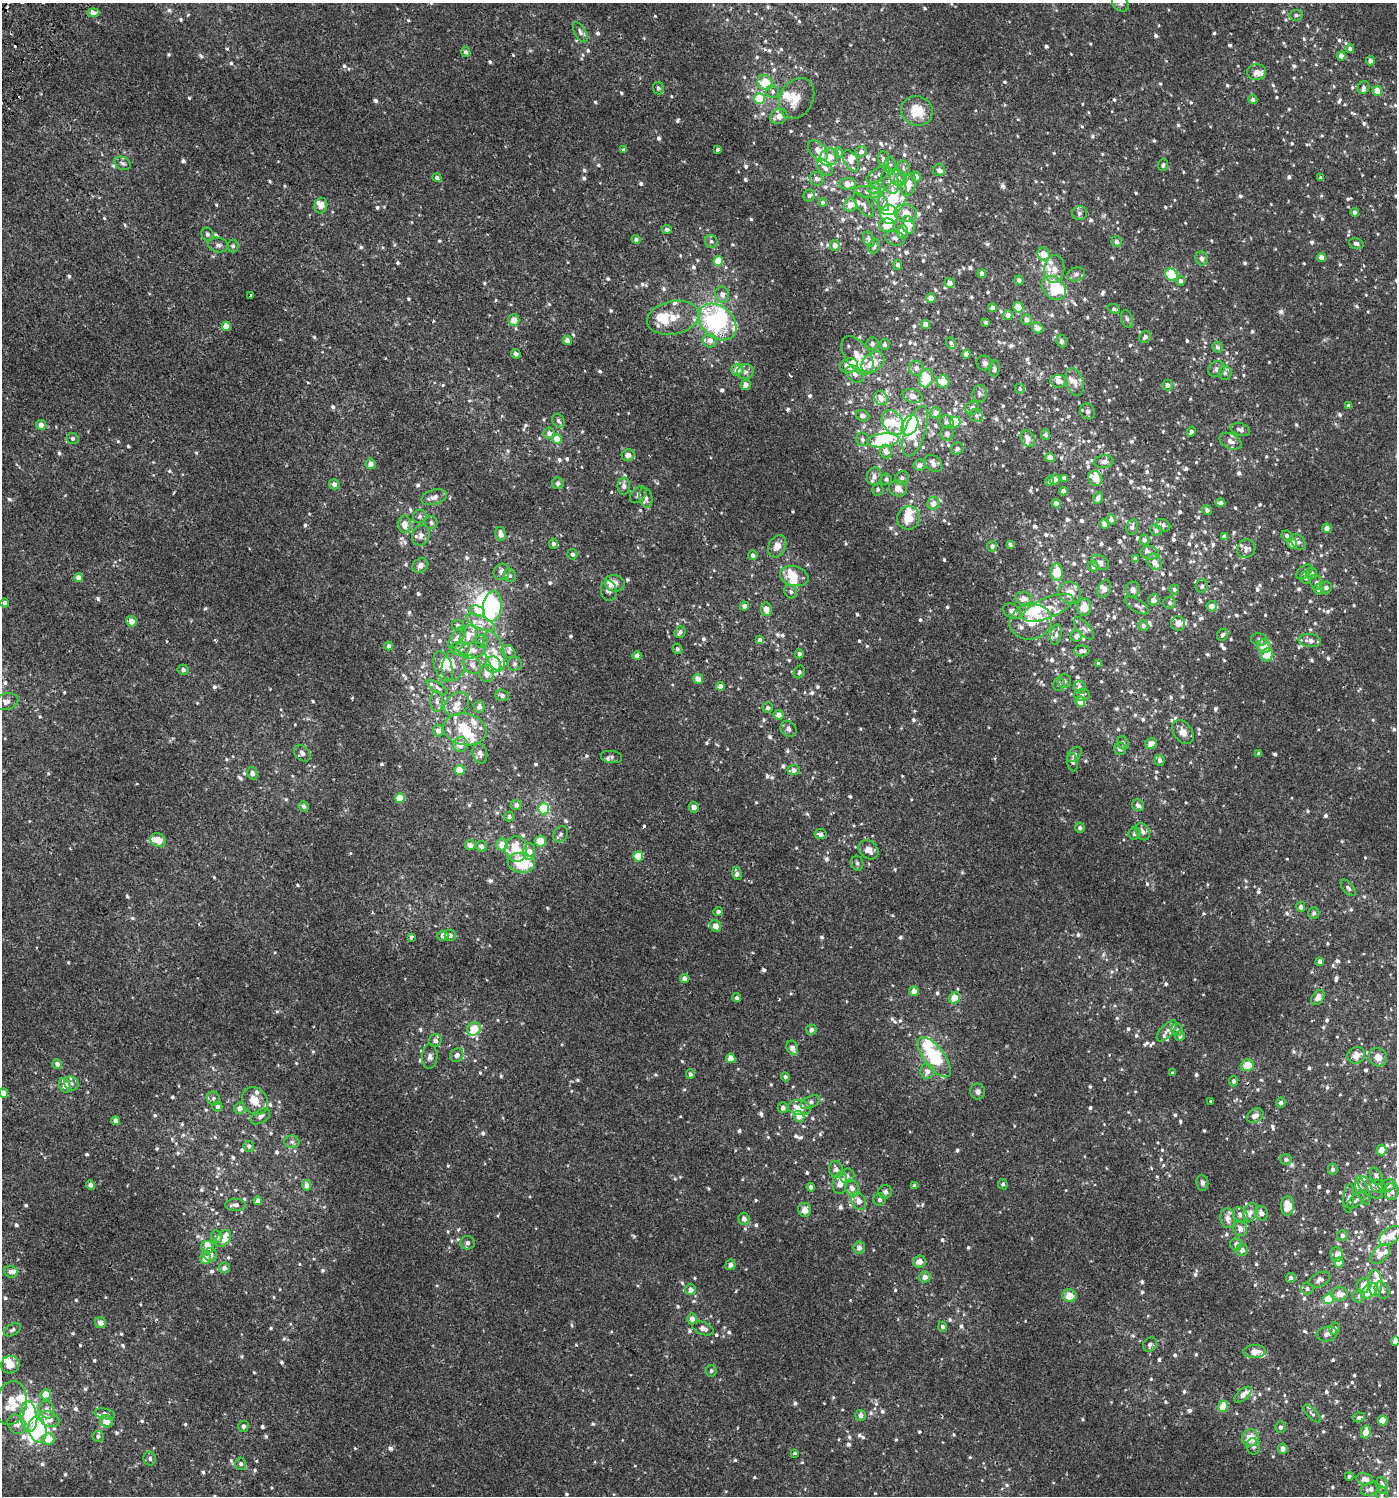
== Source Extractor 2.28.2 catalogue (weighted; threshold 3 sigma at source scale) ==
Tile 11 of 4 x 4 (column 3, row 3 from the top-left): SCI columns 3022-4416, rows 1543-3036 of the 6112 x 6088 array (HDU 1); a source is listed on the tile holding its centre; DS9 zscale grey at full resolution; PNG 1399 x 1498 px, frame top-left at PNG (2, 3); each listed source drawn as its Kron ellipse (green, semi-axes under 4 px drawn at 4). Shown black and unused: <1% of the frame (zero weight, under 2 of 3 exposures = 3% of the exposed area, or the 3 px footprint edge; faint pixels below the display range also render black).
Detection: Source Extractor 2.28.2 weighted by HDU 2 'WHT'; one run over the whole footprint, this tile lists its part. Background 0.00119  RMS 0.0027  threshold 0.0122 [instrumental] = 3 sigma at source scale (4.5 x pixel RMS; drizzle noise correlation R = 1.50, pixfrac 1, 0.0396/0.0396 arcsec/px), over >= 5 px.
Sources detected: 1376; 1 too faint to see at this stretch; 10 inside a brighter object's white glare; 3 cosmic-ray / hot-pixel residue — neither listed nor drawn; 138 inside a brighter listed object's ellipse — not listed separately; of the other 1224, all 500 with FLUX_AUTO >= 0.643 (the completeness limit of this list) listed and drawn (724 fainter detections not listed), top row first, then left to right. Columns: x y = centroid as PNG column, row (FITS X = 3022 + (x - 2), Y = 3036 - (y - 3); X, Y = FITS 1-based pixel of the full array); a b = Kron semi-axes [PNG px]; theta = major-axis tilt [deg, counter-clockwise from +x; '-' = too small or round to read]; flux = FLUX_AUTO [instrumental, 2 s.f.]
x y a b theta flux
1121 3 9 7 -46 0.78
93 13 6 4 8 2.1
1296 15 6 5 - 0.66
580 32 11 5 -60 0.86
1350 49 4 4 - 0.81
466 52 5 4 - 0.71
1341 56 4 4 - 2.1
1370 61 5 4 - 0.95
1257 72 9 8 - 1.6
765 83 8 7 - 7.3
1364 87 7 5 62 0.8
658 88 6 5 - 0.86
773 91 6 6 - 0.65
1377 91 5 4 - 2.7
797 98 21 16 62 4.4
759 99 5 5 - 7.9
1253 99 4 4 - 0.86
917 111 16 14 -26 6.5
779 116 9 7 29 2
717 149 4 3 - 1.4
624 150 4 3 - 0.74
818 150 12 7 -46 1.8
838 152 5 4 - 0.75
861 152 6 5 - 0.83
829 157 10 8 27 2.6
883 159 7 5 -85 1.3
851 161 11 6 -60 1.4
123 163 8 6 -27 0.84
890 165 7 6 - 0.71
1163 165 6 5 - 0.66
825 168 9 6 -47 1.2
903 169 8 6 -73 0.84
939 170 6 6 - 0.74
878 175 13 6 29 1.1
916 177 5 5 - 1.9
437 178 5 4 - 0.84
898 178 8 7 - 1.3
1321 178 4 4 - 0.77
817 179 7 6 - 0.85
890 181 13 8 -72 2
848 184 8 5 5 2.1
908 185 12 7 75 2.9
874 188 6 6 - 1.8
868 192 13 5 -9 1
809 196 6 5 - 0.69
878 198 16 5 -52 1.5
893 198 18 12 58 11
823 203 4 4 - 0.75
850 205 6 6 - 2.2
864 205 14 6 -52 0.99
321 206 8 6 77 2.3
1355 212 4 4 - 0.93
906 213 11 8 -11 3.3
1079 213 7 7 - 0.7
889 214 9 8 - 17
887 225 8 6 13 3.3
908 225 9 6 -78 3.8
667 229 5 4 - 0.72
902 232 6 6 - 2
207 234 7 6 - 0.79
895 238 10 7 -15 1
636 239 4 4 - 0.76
869 239 8 5 -67 0.75
711 241 6 6 - 0.75
1116 242 5 5 - 0.94
1356 244 7 5 -17 0.75
218 245 10 7 -12 0.98
835 245 5 5 - 1.5
233 246 6 5 - 0.71
874 246 7 5 72 0.88
1044 254 7 6 - 3.1
1321 257 4 4 - 1.9
1202 258 7 6 - 1.2
718 261 5 4 - 5.5
898 265 5 4 - 0.73
1054 269 14 10 83 2.6
982 274 4 4 - 1.4
1076 274 9 7 18 0.99
1171 275 7 5 -41 15
1019 280 5 4 - 1
1180 281 5 4 - 0.83
950 283 5 4 - 1.5
1054 288 13 10 -47 9.5
722 295 8 7 - 1.4
251 296 3 3 - 1.4
931 298 5 4 - 2.1
1018 307 5 5 - 4.3
993 308 4 4 - 1.1
1114 309 6 4 -19 0.65
1008 315 5 4 - 1.4
673 318 26 16 11 6.7
1127 319 9 5 -70 0.72
514 320 6 5 - 2.3
1026 320 5 5 - 1.3
718 322 21 15 -42 37
986 322 4 3 - 0.67
926 324 4 4 - 1.9
226 326 4 4 - 3.2
1038 328 6 5 - 2.2
1145 337 7 5 49 0.98
567 340 5 4 - 1.2
710 341 7 7 - 1.7
1062 341 6 5 - 0.81
951 343 6 5 - 0.67
872 344 6 6 - 0.72
885 344 6 5 - 0.76
1218 347 5 5 - 0.71
516 354 5 4 - 0.71
966 354 4 4 - 1.7
857 355 22 12 -55 3.9
873 362 13 9 40 5.1
984 363 8 7 - 0.94
849 365 9 7 14 3.8
916 368 7 7 - 1.3
994 368 8 5 82 0.7
1216 369 8 7 - 0.94
737 370 6 6 - 2.1
745 372 8 7 - 1
1225 373 7 6 - 0.82
855 374 10 7 -47 1.2
926 378 9 7 74 8.4
1058 381 8 6 -6 1.6
943 382 6 6 - 4.5
1075 382 14 8 -71 2.1
746 385 5 5 - 1.8
1167 385 5 5 - 0.9
1020 389 5 5 - 0.66
979 394 8 7 - 0.89
913 396 10 7 -19 1.8
881 398 7 6 - 2.3
1349 406 4 3 - 0.68
972 408 7 6 - 1.1
1088 411 8 7 - 0.79
936 413 5 5 - 1.6
863 416 7 5 -25 1
976 416 7 6 - 0.78
558 421 7 5 -58 0.75
893 422 13 9 -56 6.5
947 422 7 6 - 0.85
955 422 5 5 - 10
41 425 5 5 - 1.6
910 425 10 7 59 15
1240 429 10 6 -19 1.1
915 431 26 10 72 5.2
1191 432 5 4 - 0.85
549 433 6 5 - 1.3
947 433 7 6 - 1.1
1046 435 5 4 - 0.85
73 438 6 5 - 0.68
557 439 5 4 - 3.3
862 439 7 6 - 0.8
1028 439 9 6 -57 1.4
883 440 16 7 6 10
1230 441 12 7 -26 1.7
957 449 6 6 - 0.89
886 451 7 6 - 1.9
628 455 6 6 - 1.7
1050 457 4 4 - 2.2
1104 462 10 6 4 1.1
933 463 10 7 -40 1.6
371 464 5 5 - 1.3
920 465 6 6 - 1.2
874 476 9 7 77 1.3
902 478 7 6 - 1.1
1064 478 4 4 - 0.86
1095 478 8 6 -58 2.4
886 479 5 5 - 0.7
1055 480 5 4 - 1.6
1049 481 5 4 - 0.73
558 483 6 5 - 0.94
334 484 5 5 - 0.96
624 486 8 6 89 1.4
898 488 9 8 - 2.5
878 489 6 5 - 0.66
1063 491 4 4 - 1.2
638 495 10 6 48 0.84
434 497 13 7 16 1.7
646 498 10 6 -78 1.1
1098 498 6 4 66 1.2
933 503 6 6 - 2
1056 503 4 4 - 1.1
1220 503 5 4 - 1
1207 510 5 4 - 0.77
420 516 7 6 - 0.7
908 518 12 11 - 5
1111 520 5 5 - 1.2
431 522 6 6 - 0.69
405 524 9 6 -88 2.6
1104 524 5 4 - 1.5
1163 525 7 6 - 0.72
1132 527 8 5 77 0.8
1327 528 5 4 - 1.2
1156 530 6 5 - 0.65
501 534 7 5 -80 1.7
421 535 10 8 69 1.4
1287 535 5 5 - 0.67
1224 536 4 4 - 0.77
1145 540 5 5 - 0.68
1298 542 9 6 -45 0.83
1292 543 5 5 - 2.3
553 544 5 4 - 0.91
1010 544 4 3 - 0.66
777 546 12 8 63 2.5
992 546 5 5 - 0.86
1246 549 10 8 48 1.3
1150 553 9 6 -10 0.98
572 554 5 5 - 0.8
753 555 5 4 - 1.1
1135 559 4 4 - 0.95
1100 562 9 6 -31 1.5
1154 562 8 6 -61 1.8
420 565 8 7 - 1.5
1093 566 5 5 - 1.2
502 572 8 7 - 1.4
1057 572 8 6 -87 5.6
1304 572 9 5 40 1.1
1311 573 6 5 - 1.1
510 576 6 6 - 0.72
794 576 14 10 -15 4
78 578 4 4 - 2
1306 578 6 5 - 0.83
1316 582 8 6 -76 0.66
615 583 10 8 -13 2.2
1202 586 7 6 - 0.76
1326 587 6 6 - 0.96
1104 589 9 6 68 1.3
1133 589 7 7 - 1.2
1174 589 5 4 - 0.74
1319 589 5 5 - 0.89
609 591 10 8 -80 1.4
791 592 7 6 - 0.7
1070 593 12 10 -38 2.8
1024 598 8 6 -6 1.8
1154 600 6 5 - 1.7
4 603 4 4 - 0.92
1169 603 6 6 - 0.69
1137 605 14 6 -31 1.3
492 606 15 9 82 24
744 606 4 4 - 1.2
1212 606 5 5 - 1.7
1084 607 9 7 78 3.5
1048 608 27 10 22 4.3
766 609 7 5 -82 2.1
477 611 8 5 -18 2.3
1012 611 9 7 -29 1.6
131 621 5 5 - 2.3
481 622 15 6 -25 1.8
1031 622 21 17 11 6.9
1178 623 7 7 - 1.8
458 625 6 5 - 0.72
1143 626 5 5 - 1.1
1084 628 13 6 -49 1.2
680 632 6 5 - 0.97
469 635 10 8 64 2.8
1056 635 10 5 80 0.83
1223 635 6 5 - 0.98
1076 636 6 5 - 1.2
457 637 12 6 55 1.6
760 640 4 4 - 0.94
1259 640 8 6 -14 0.82
1310 640 11 6 -5 1.4
482 641 6 6 - 0.67
389 646 4 4 - 0.95
1264 646 7 6 - 3
460 649 9 7 -1 1
677 649 5 4 - 0.67
472 650 13 8 8 2.1
494 651 20 9 -73 3.3
1082 651 7 5 3 0.96
509 652 8 6 -39 0.77
799 654 4 4 - 0.78
637 655 4 4 - 1.1
1267 655 7 6 - 3.8
514 664 7 7 - 0.68
1098 664 4 3 - 0.67
472 665 10 8 -48 1.4
493 665 8 7 - 6.4
453 666 15 11 73 2.9
443 667 16 8 -70 3.6
183 670 5 5 - 0.65
799 672 6 5 - 0.66
487 674 8 7 - 1.6
698 679 5 5 - 1.6
1064 681 7 6 - 0.74
1059 684 6 6 - 0.76
720 686 4 4 - 1.9
437 687 12 4 -31 0.81
1080 687 6 6 - 1.1
502 695 7 5 -20 0.68
1082 695 8 6 2 0.68
6 701 12 8 16 1.6
437 702 10 6 -89 1.3
1080 702 5 4 - 3.8
457 704 13 10 39 2.5
479 707 6 5 - 1.1
768 708 5 5 - 0.72
779 715 5 5 - 1.6
465 729 22 16 -10 7.4
788 729 9 7 -48 1.2
438 731 5 5 - 1.6
1183 732 13 9 -54 2.2
1123 743 7 5 -64 0.78
1151 743 6 5 - 2.3
460 745 7 7 - 2.2
1120 749 6 6 - 1.1
302 753 9 6 -44 0.89
480 753 10 7 -77 1.4
1074 754 9 5 47 0.83
1259 754 4 4 - 0.65
612 757 10 6 -8 0.81
1160 760 5 4 - 1.1
1073 762 9 5 -82 0.67
459 770 5 5 - 3.1
794 770 6 5 - 1.5
252 773 6 5 - 1.3
400 798 5 4 - 4.1
516 805 5 5 - 1.1
1138 805 6 5 - 1
304 806 5 5 - 0.84
694 807 5 5 - 1.5
544 809 6 5 - 12
509 817 5 4 - 0.96
1080 828 5 5 - 0.79
1143 832 9 6 -62 1.2
561 834 8 7 - 0.96
820 834 6 5 - 0.95
1134 834 6 6 - 0.76
158 840 8 6 -36 3.1
540 841 5 5 - 4.4
502 844 6 5 - 3.1
470 845 5 5 - 1.5
481 846 6 5 - 1.3
516 849 13 11 -84 7.4
869 850 11 8 -40 2.6
529 851 8 6 84 2.2
638 856 5 5 - 6.7
521 863 14 10 -8 12
857 863 7 6 - 0.71
737 874 7 4 -77 1.1
1348 888 10 5 -49 0.78
1301 907 5 4 - 1.1
718 912 5 4 - 0.7
1314 913 6 5 - 0.87
716 926 6 5 - 1.8
450 935 5 5 - 0.85
443 936 5 5 - 1.4
411 937 3 3 - 2.4
1320 961 4 4 - 1.1
685 979 4 4 - 1.5
914 991 5 5 - 1.8
1318 997 8 6 54 1.8
737 998 5 4 - 0.73
955 998 6 5 - 3.5
474 1029 7 6 - 5.4
811 1030 5 5 - 1
1177 1030 6 5 - 0.65
1167 1031 13 6 46 1.1
1180 1036 5 5 - 0.83
435 1041 6 6 - 1.1
792 1048 7 5 -67 1.3
457 1055 7 6 - 1.4
1356 1055 9 8 - 2.3
430 1056 12 7 88 1.2
934 1057 24 10 -53 19
1378 1057 9 8 - 2.1
731 1058 4 4 - 3.1
57 1064 5 5 - 1.1
1247 1065 6 5 - 4.3
927 1071 8 7 - 1.6
1173 1073 3 3 - 1.5
690 1074 5 4 - 0.71
785 1077 4 4 - 0.73
1233 1081 5 4 - 0.76
71 1083 7 6 - 0.85
65 1085 7 5 -66 2.3
978 1091 8 7 - 0.92
4 1093 5 4 - 1.9
213 1098 7 6 - 0.69
255 1101 15 12 -52 3.1
1211 1101 3 3 - 1.3
810 1102 10 5 27 0.81
1281 1103 5 5 - 0.85
217 1107 5 4 - 0.85
239 1108 5 5 - 1.7
783 1108 5 5 - 1.1
799 1108 11 7 -10 3.7
260 1116 11 6 32 0.94
799 1116 5 5 - 2.3
1255 1116 9 6 32 1.5
115 1121 4 4 - 1.4
292 1142 8 6 -1 0.74
249 1146 5 5 - 0.71
1381 1150 5 5 - 2.9
1286 1159 6 5 - 0.75
836 1169 8 7 - 1
1333 1169 5 5 - 0.81
847 1176 7 7 - 0.95
1376 1176 9 5 -66 0.82
840 1183 11 7 81 3.6
1202 1183 8 6 -83 0.85
1003 1184 5 4 - 0.64
91 1185 5 4 - 0.93
307 1185 5 4 - 1.4
1388 1185 7 6 - 1.3
914 1186 4 4 - 0.91
1378 1186 8 6 -27 0.9
811 1187 4 4 - 0.87
1369 1187 16 7 -38 1.5
852 1188 9 6 -66 1.5
1392 1191 8 7 - 1
885 1192 7 7 - 0.83
1363 1192 13 6 -70 1.2
1349 1198 14 5 85 0.8
880 1200 6 6 - 0.76
1356 1200 11 5 40 0.68
258 1201 4 4 - 1.1
859 1201 9 7 -59 2.1
235 1205 10 6 1 0.94
1288 1206 10 6 86 6.3
805 1210 7 6 - 2.1
1250 1213 10 6 69 1.4
1262 1213 7 6 - 1.6
1240 1215 8 6 -42 0.99
1228 1218 10 7 -81 1.7
744 1219 6 5 - 1.2
1240 1229 7 6 - 1.6
1342 1235 5 5 - 0.86
1390 1236 12 7 38 3.5
217 1237 6 5 - 0.84
223 1239 9 6 50 4.7
467 1243 7 7 - 0.99
1236 1244 6 6 - 1.4
207 1247 6 6 - 2
859 1248 6 6 - 1.2
1242 1250 6 5 - 1.3
1380 1254 12 7 46 1.8
211 1255 7 6 - 1.3
1336 1255 7 6 - 1.1
205 1258 5 5 - 2.6
919 1262 6 6 - 1.8
1339 1262 5 5 - 2.3
730 1265 5 5 - 1.1
224 1268 6 5 - 1.2
11 1272 7 5 -22 1.1
925 1277 5 5 - 1.6
1291 1278 5 5 - 0.78
1320 1280 11 7 26 1.2
1375 1283 13 7 -89 3.1
1364 1285 7 6 - 3.3
1307 1289 6 6 - 0.72
690 1290 5 5 - 1.6
1382 1290 9 6 -60 0.9
1369 1291 10 6 42 5.3
1339 1294 8 6 0 2.4
1069 1296 7 6 - 3.7
1359 1296 6 6 - 0.77
1329 1299 5 5 - 7.3
692 1319 5 5 - 1.5
100 1323 5 5 - 1.5
943 1327 5 4 - 0.72
703 1328 11 6 -21 1.6
1335 1329 6 5 - 1.1
12 1330 9 5 29 0.73
1327 1334 10 7 10 1.1
1395 1341 4 4 - 2.8
1150 1345 8 6 48 0.86
1255 1352 11 6 2 1.9
10 1365 9 8 - 2.9
711 1371 6 5 - 0.66
46 1394 5 5 - 2.5
1243 1395 10 5 41 1.8
11 1403 22 15 78 7.1
1223 1406 6 4 82 4.9
47 1410 9 7 -71 1.5
105 1414 10 5 -12 0.93
1312 1414 11 5 -46 0.68
861 1415 5 5 - 1.1
29 1417 15 8 -84 9.1
1359 1417 6 5 - 0.77
49 1419 10 7 -23 2.8
1383 1420 5 4 - 4.8
106 1421 7 6 - 2.7
17 1424 10 8 -52 1.6
243 1426 5 5 - 0.9
1280 1427 6 5 - 0.78
38 1430 13 9 -79 18
1366 1432 7 5 79 2.6
98 1436 5 5 - 0.66
1251 1438 8 8 - 4.1
49 1439 6 6 - 3.7
1253 1446 8 7 - 0.73
1283 1449 5 5 - 1.4
795 1453 3 3 - 2
150 1459 7 6 - 0.76
241 1464 6 5 - 0.67
1349 1476 4 4 - 0.67
1365 1479 9 5 -12 1.6
1382 1485 8 6 -77 1.3
1370 1489 10 6 15 1.2
1382 1494 7 5 -85 0.68
Overlapping masked pixels (flux is a lower limit): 2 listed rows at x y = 881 398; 1369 1187
Isophote crosses this tile's border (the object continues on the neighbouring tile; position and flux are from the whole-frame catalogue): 3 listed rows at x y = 1121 3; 4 1093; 1395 1341